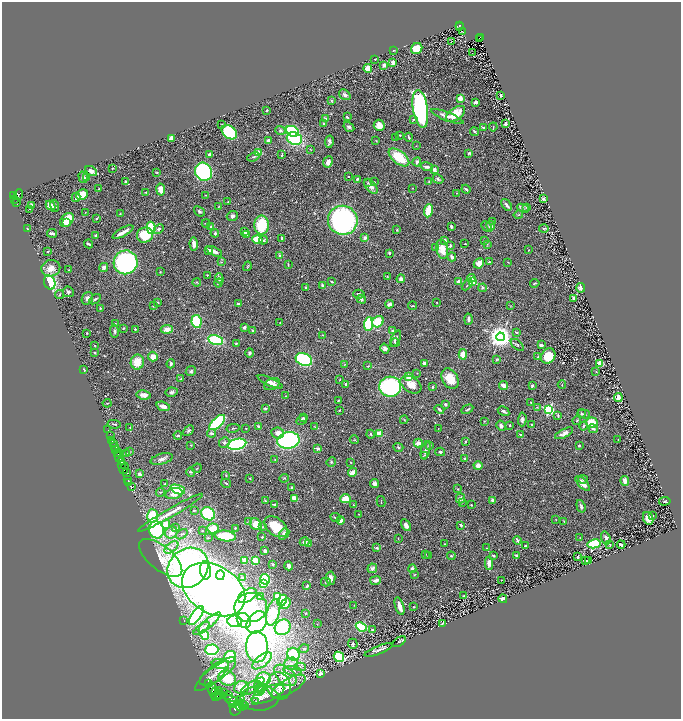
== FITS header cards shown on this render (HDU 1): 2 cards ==
NAXIS1  =                 1358
NAXIS2  =                 1433

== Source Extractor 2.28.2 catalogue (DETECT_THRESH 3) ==
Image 1358 x 1433 px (HDU 1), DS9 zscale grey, zoomed out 1/2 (1 PNG px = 2 x 2 image px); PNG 683 x 721 px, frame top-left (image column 2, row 1433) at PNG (2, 2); each listed source drawn as its Kron ellipse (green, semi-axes under 4 px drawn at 4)
Background 0.527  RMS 0.027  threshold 0.0808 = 3 sigma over >= 5 px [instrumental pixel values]
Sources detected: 581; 34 cannot appear on this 1/2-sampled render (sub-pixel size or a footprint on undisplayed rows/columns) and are neither listed nor drawn; of the other 547, the 500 brightest by FLUX_AUTO listed and drawn (47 fainter detections omitted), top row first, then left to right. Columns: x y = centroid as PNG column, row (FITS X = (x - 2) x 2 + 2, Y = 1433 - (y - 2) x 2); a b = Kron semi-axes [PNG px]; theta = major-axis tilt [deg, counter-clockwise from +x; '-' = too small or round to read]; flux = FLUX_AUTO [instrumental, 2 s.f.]
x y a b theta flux
460 25 4 2 - 110
459 27 2 1 - 36
463 32 2 1 - 4.1
480 37 4 1 - 75
479 39 2 1 - 11
452 41 3 1 - 56
417 48 6 5 - 93
394 50 2 1 - 2.7
472 53 2 1 - 44
375 59 2 1 - 3.3
393 63 2 2 - 64
384 65 2 2 - 75
368 69 4 4 - 60
345 95 6 4 -37 15
501 95 2 2 - 10
460 98 2 2 - 100
331 100 4 3 - 5
476 102 3 3 - 18
420 109 19 7 -81 1300
267 110 2 2 - 4
456 114 11 6 36 130
447 116 17 3 -21 30
347 117 3 2 - 7.1
325 118 3 2 - 4.8
413 119 3 2 - 3.9
222 124 2 2 - 4.6
323 124 2 2 - 5
505 124 3 2 - 22
379 125 5 5 - 37
349 127 6 4 -32 14
483 127 3 2 - 6.7
493 127 4 3 - 4.7
280 130 5 4 - 13
292 131 7 5 -26 300
474 131 4 2 - 6
229 132 9 6 -39 370
400 135 2 1 - 3.1
396 137 3 2 - 3.1
409 137 4 2 - 5.9
171 138 3 3 - 54
294 139 8 6 -21 420
269 141 3 3 - 21
376 141 4 2 - 2.8
329 142 6 3 80 14
416 146 3 2 - 2.3
310 149 2 2 - 2.8
259 153 4 3 - 55
469 153 3 2 - 6.2
210 154 4 3 - 20
282 155 3 2 - 5.1
253 157 6 3 22 6.7
399 157 12 6 -38 150
328 162 6 4 66 29
417 162 4 3 - 15
427 167 6 3 -14 17
112 168 2 2 - 4.5
434 170 3 2 - 47
91 171 6 4 -30 28
157 172 3 2 - 6.3
203 172 9 8 - 710
349 176 2 1 - 2.5
83 177 6 4 -73 17
86 177 4 3 - 18
357 179 3 2 - 7.8
438 179 5 4 - 9.9
429 181 3 2 - 3.4
125 182 4 3 - 7.6
368 182 3 3 - 4.6
375 182 3 2 - 2.1
371 187 8 5 -48 24
412 188 3 2 - 2.1
99 189 2 2 - 9.3
161 189 6 4 -81 42
466 189 5 2 - 9.5
146 192 3 2 - 3.4
457 193 3 2 - 3.5
14 195 4 2 - 390
18 195 5 3 - 160
82 195 6 5 - 100
206 195 3 2 - 3
76 197 5 3 - 18
15 199 2 1 - 14
543 199 2 2 - 47
228 201 4 2 - 3.2
16 202 3 2 - 140
31 205 3 3 - 14
50 205 5 3 - 53
507 205 7 3 -49 18
55 206 6 2 -71 7.5
219 207 3 2 - 2.4
526 207 3 3 - 2.7
523 208 6 4 -25 11
29 209 2 1 - 25
199 211 6 3 -40 9.6
428 211 6 3 83 140
85 212 2 2 - 3.1
120 214 3 2 - 2.8
518 215 5 2 - 4.1
232 216 6 5 - 12
96 218 3 2 - 3.8
67 220 8 5 48 120
343 220 15 14 - 970
492 221 3 3 - 3.7
67 222 4 3 - 34
206 223 4 2 - 3.6
262 225 9 7 -89 200
451 226 3 2 - 14
491 226 5 4 - 24
211 227 3 2 - 4.8
486 227 6 4 -46 10
151 228 6 3 -80 240
28 229 3 2 - 7.3
159 229 5 3 - 12
544 229 5 3 - 5.1
397 230 3 2 - 4.6
123 232 12 2 29 33
245 232 3 3 - 19
52 233 5 2 - 21
215 233 4 4 - 7.8
145 235 8 7 - 160
246 235 4 3 - 13
96 236 3 2 - 16
282 238 3 2 - 6.8
365 238 2 2 - 73
257 240 5 3 - 110
264 240 4 3 - 9.1
445 240 3 2 - 10
484 241 4 3 - 5.4
89 244 4 2 - 9.6
194 244 6 3 -87 34
465 244 2 1 - 2.9
487 244 3 3 - 4.8
450 246 3 3 - 11
436 248 4 3 - 10
442 249 10 5 -77 75
529 250 3 2 - 2.6
209 251 3 3 - 30
214 251 8 3 -26 30
47 252 2 2 - 2.5
389 253 3 2 - 5.9
280 256 4 3 - 8.5
452 257 4 3 - 21
126 262 12 12 - 830
222 262 3 2 - 3.7
489 262 3 2 - 3.7
508 262 3 2 - 2.8
479 263 5 4 - 32
288 265 4 2 - 3.9
247 266 5 3 - 4.8
104 267 5 3 - 19
51 268 9 8 - 47
68 270 2 2 - 3
160 272 2 2 - 2.6
207 275 3 2 - 3.6
387 276 3 3 - 3
219 278 5 3 - 17
471 278 4 3 - 28
401 279 4 4 - 18
197 282 4 3 - 4.7
332 282 3 2 - 7.7
459 282 4 3 - 38
472 282 3 3 - 260
50 283 7 5 -69 360
218 283 4 2 - 3.9
535 283 4 2 - 5.7
322 285 3 2 - 13
467 285 6 1 45 3.6
306 288 3 2 - 8.9
483 288 4 3 - 7.1
581 288 5 3 - 20
68 292 5 5 - 10
60 294 5 2 - 5
359 294 6 3 -13 11
87 298 6 5 - 24
95 299 6 3 33 9.5
361 299 5 3 - 9.1
574 299 4 3 - 23
158 303 3 2 - 7.6
437 303 2 2 - 2.3
238 304 3 2 - 6.2
389 304 4 3 - 18
153 306 3 2 - 4.7
412 306 4 2 - 3.3
510 306 3 3 - 3.3
100 308 3 3 - 5.6
469 319 5 2 - 17
197 321 6 5 - 360
378 322 6 5 - 130
115 323 2 2 - 2.2
280 323 2 1 - 2.3
368 324 7 4 86 320
244 327 3 3 - 13
123 328 4 3 - 4.2
135 329 2 2 - 15
167 329 6 4 6 42
253 330 4 3 - 6
114 331 6 4 -82 10
392 331 3 3 - 14
516 332 4 2 - 5.7
86 333 2 2 - 4
323 335 3 2 - 2.3
500 337 4 4 - 5400
395 339 9 3 64 15
216 340 7 5 -12 330
395 343 4 3 - 5
236 344 4 3 - 6.4
95 345 3 2 - 2.6
517 345 8 3 -42 9.5
541 345 3 3 - 19
385 349 5 4 - 17
94 352 2 2 - 12
250 353 4 3 - 10
463 354 5 4 - 71
153 356 5 5 - 42
548 356 8 6 53 120
538 357 3 2 - 5.6
496 359 3 3 - 4.2
304 360 8 6 -21 550
137 362 7 6 - 85
424 363 4 3 - 15
600 363 4 3 - 56
171 364 4 2 - 11
344 365 3 2 - 2.1
368 366 3 2 - 4.2
84 370 4 2 - 3.9
191 371 5 5 - 9.8
596 372 3 2 - 3.4
417 373 2 2 - 2.3
408 377 4 3 - 59
181 379 4 3 - 8.8
340 379 2 2 - 2.3
450 379 11 7 -60 87
270 382 13 4 -24 26
272 384 8 5 27 16
346 384 3 2 - 6.4
411 385 11 7 -33 67
504 385 4 3 - 47
562 385 4 2 - 3.1
532 386 3 2 - 7.5
390 387 11 10 - 650
432 387 3 3 - 8.2
172 392 6 4 10 12
144 395 7 4 -7 27
286 396 2 2 - 3.1
618 398 4 3 - 49
338 401 2 2 - 4.1
531 402 2 1 - 2.3
107 403 4 2 - 3.6
446 404 3 3 - 7.6
163 406 7 4 -16 32
537 407 3 2 - 3.2
265 408 3 3 - 8.7
439 409 5 2 - 11
467 409 6 2 29 6.6
339 410 3 2 - 4.3
549 410 3 3 - 810
504 411 6 3 -31 13
582 413 4 3 - 5.3
584 414 6 3 -19 8.5
558 415 3 2 - 5.8
303 418 3 3 - 4.9
522 419 7 4 87 14
302 420 6 4 30 12
404 420 4 3 - 4
577 420 4 3 - 5.6
484 421 3 3 - 3
592 422 6 5 - 110
217 423 10 5 44 490
114 424 6 3 -10 7.7
510 425 2 2 - 6.2
532 425 3 2 - 5.9
501 426 5 4 - 15
583 426 4 3 - 7.3
258 427 3 3 - 13
315 427 3 2 - 2.7
130 428 2 2 - 2.4
233 428 7 3 10 6.5
246 428 2 2 - 2.5
438 429 2 1 - 2.4
593 429 5 3 - 10
108 430 2 1 - 6.3
188 431 6 4 45 11
211 433 4 3 - 14
278 433 6 5 - 37
564 433 10 4 27 31
371 434 4 3 - 6.5
380 434 4 4 - 57
520 434 4 3 - 6.7
110 436 2 1 - 38
178 436 4 3 - 7.4
112 440 2 1 - 150
288 440 11 8 11 680
354 440 4 2 - 3.6
618 440 2 1 - 3
465 441 3 2 - 5
224 442 5 5 - 13
418 443 4 4 - 25
114 444 2 1 - 170
237 444 9 5 13 700
191 445 2 2 - 3
429 445 4 3 - 5
579 445 2 2 - 6.1
115 446 3 2 - 370
398 447 5 3 - 7.1
317 449 2 2 - 28
116 450 2 2 - 280
426 450 9 4 75 19
119 452 2 1 - 200
129 452 4 3 - 5.1
440 452 5 3 - 8.7
126 453 3 2 - 6.8
118 454 3 1 - 460
424 455 3 3 - 4.3
119 456 6 2 -89 1100
162 459 11 5 16 23
465 459 4 4 - 8.2
275 460 2 2 - 3
121 461 4 3 - 650
331 462 5 4 - 7.6
351 462 2 2 - 2.2
122 465 2 1 - 58
478 466 4 4 - 29
124 468 6 3 72 150
197 468 5 2 - 3.4
191 472 5 4 - 6.7
353 472 5 3 - 55
127 473 4 2 - 350
139 474 4 3 - 13
226 475 3 2 - 3.4
250 478 3 2 - 3.4
284 478 5 3 - 4.5
583 479 5 4 - 8.3
128 480 3 2 - 330
625 481 5 3 - 33
129 482 2 1 - 160
226 483 5 2 - 4.6
583 483 9 3 -46 57
165 484 3 3 - 5.2
375 484 4 4 - 20
131 487 4 2 - 560
292 487 3 3 - 5.4
178 489 8 4 -20 260
458 489 3 2 - 3.2
160 492 4 2 - 4.2
174 494 9 5 11 40
294 498 3 3 - 65
460 498 5 4 - 18
346 499 5 4 - 78
492 500 3 2 - 19
265 501 3 3 - 4.1
665 501 6 2 8 4.6
381 502 5 2 - 2.8
462 502 3 2 - 3.3
274 505 2 2 - 14
354 505 2 2 - 2.5
471 505 3 2 - 4.1
581 506 6 3 -73 14
194 510 4 3 - 4.2
170 513 37 3 30 61
208 514 7 6 - 310
359 514 2 2 - 3
153 516 7 5 -85 150
652 516 3 2 - 4.2
335 518 5 3 - 6.7
648 518 6 5 - 39
341 520 4 4 - 27
556 520 3 2 - 2.6
249 521 4 3 - 5.7
564 521 2 2 - 3.5
166 524 4 4 - 81
256 524 6 5 - 70
406 525 6 4 -57 24
461 525 3 2 - 7.8
263 527 4 3 - 5.7
276 527 13 8 -37 150
176 528 3 2 - 4.3
213 528 5 5 - 84
235 528 2 2 - 4
156 530 8 7 - 600
202 531 3 3 - 3.3
171 532 6 5 - 30
182 534 6 3 36 7.9
284 534 6 4 49 26
225 536 11 5 -6 130
262 537 3 3 - 4.7
208 538 2 2 - 3.9
398 538 3 2 - 2.2
580 538 4 2 - 3.3
606 538 7 4 -73 19
517 540 4 2 - 11
305 542 5 4 - 24
309 544 2 2 - 2.6
445 544 3 2 - 2.9
594 544 6 4 12 230
621 544 4 2 - 15
610 545 3 2 - 2.8
525 546 4 2 - 12
171 548 8 4 38 25
376 548 4 3 - 9.2
486 548 2 2 - 2.5
265 551 4 3 - 15
425 554 4 3 - 5.5
429 555 3 3 - 7.1
451 556 4 3 - 5.8
493 556 3 2 - 7.2
517 556 4 3 - 9.4
578 557 3 2 - 8
161 558 26 12 -39 81
245 560 2 2 - 130
255 560 3 3 - 200
586 561 4 2 - 8.7
589 561 2 2 - 4.5
489 563 6 4 87 29
273 564 4 3 - 7.7
289 566 4 3 - 20
188 568 22 19 41 1800
372 568 5 4 - 16
412 569 4 3 - 19
205 570 9 5 -85 330
220 575 5 4 - 170
414 575 3 2 - 3.3
243 578 4 3 - 6.4
330 578 6 5 - 31
265 579 5 5 - 330
376 580 5 3 - 25
501 580 2 1 - 2.3
326 582 5 2 - 3.9
264 584 4 3 - 61
307 586 4 2 - 8.3
214 590 34 24 -30 5000
464 595 2 2 - 2.8
247 596 10 5 31 300
260 596 3 3 - 26
277 596 4 3 - 94
503 599 4 3 - 27
282 601 6 4 65 160
286 604 6 3 48 69
354 605 3 2 - 2.7
400 606 9 3 -73 41
414 607 2 2 - 3.3
251 608 16 14 8 190
273 612 13 6 73 180
306 613 3 2 - 3.1
196 616 11 4 56 600
184 621 2 1 - 2.7
235 621 7 5 -5 26
244 621 8 6 -54 210
209 622 14 2 41 13
257 622 12 9 52 390
442 623 3 1 - 3.7
317 624 3 3 - 2.9
283 627 8 7 - 270
361 627 6 3 -24 370
202 628 9 2 37 9.8
372 630 3 2 - 6.1
205 635 5 3 - 120
399 642 8 3 33 6.4
353 644 5 5 - 9.2
257 647 15 11 -88 870
304 649 5 4 - 11
212 650 6 5 - 480
379 650 15 4 21 23
293 654 6 6 - 230
230 657 6 5 - 120
339 657 5 5 - 340
262 661 12 5 38 33
220 664 8 5 -8 56
291 664 7 6 - 25
300 667 6 4 -2 11
218 671 21 8 35 57
293 671 9 4 -7 18
320 674 3 3 - 26
285 675 13 8 -43 120
212 676 21 6 40 46
227 678 9 7 -25 120
263 679 7 6 - 100
209 683 2 1 - 54
252 686 14 5 33 36
279 686 14 12 -72 70
259 687 6 4 -66 17
288 687 19 7 31 51
241 688 7 6 - 57
212 690 8 4 -77 1600
260 690 7 4 49 19
216 691 3 2 - 340
218 691 3 2 - 260
224 692 2 2 - 550
268 694 18 7 23 71
220 695 5 4 - 490
229 695 2 2 - 72
217 696 6 4 52 1600
260 698 19 12 1 82
240 699 3 2 - 6
232 701 8 4 -30 2500
255 702 2 1 - 7.8
233 704 3 2 - 1100
242 704 3 2 - 320
240 705 6 2 -73 850
245 706 3 2 - 240
236 708 8 5 59 3200
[47 fainter detections neither listed nor drawn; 34 sub-pixel or undisplayed-footprint detections neither listed nor drawn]